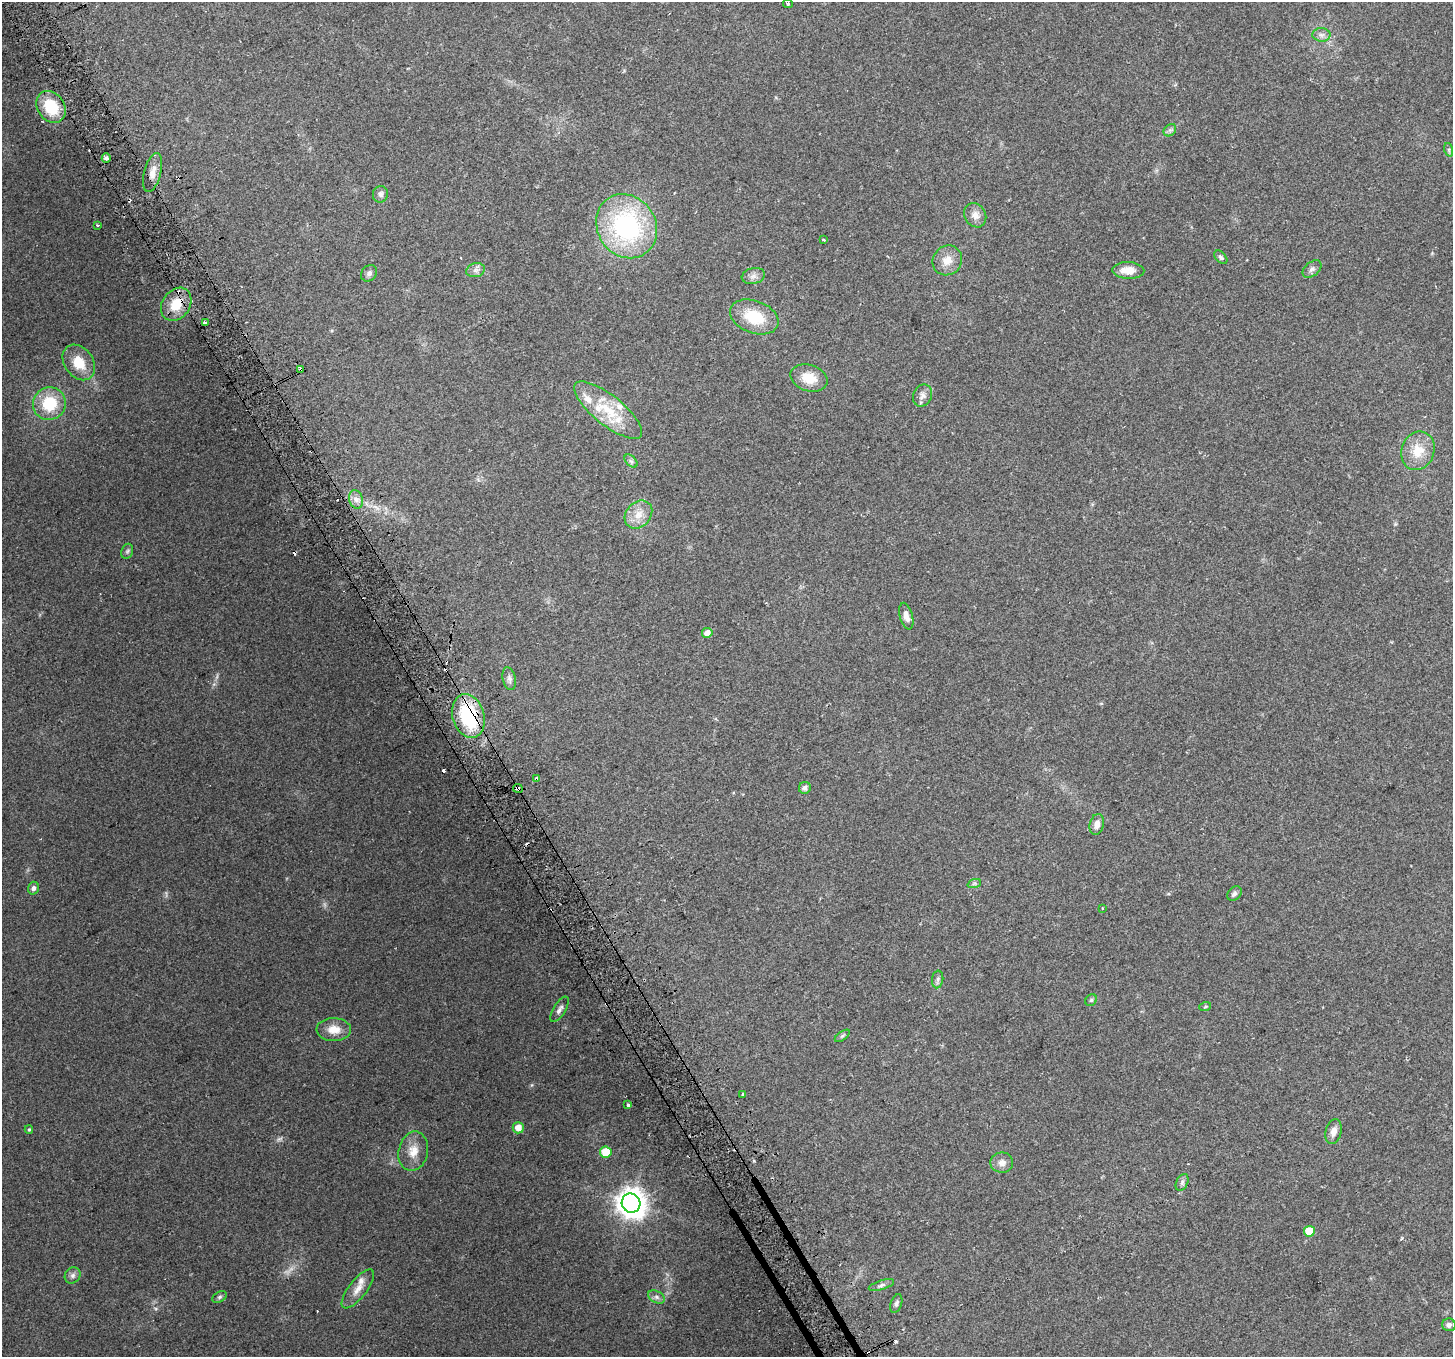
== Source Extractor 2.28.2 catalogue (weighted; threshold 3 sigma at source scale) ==
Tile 11 of 4 x 4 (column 3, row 3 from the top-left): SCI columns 2929-4379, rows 1479-2833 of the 5862 x 5723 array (HDU 1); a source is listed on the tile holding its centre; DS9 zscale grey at full resolution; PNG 1455 x 1359 px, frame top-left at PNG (2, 2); each listed source drawn as its Kron ellipse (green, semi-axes under 4 px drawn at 4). Shown black and unused: <1% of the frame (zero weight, under 2 of 3 exposures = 2% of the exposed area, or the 3 px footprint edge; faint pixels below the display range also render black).
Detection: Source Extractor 2.28.2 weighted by HDU 2 'WHT'; one run over the whole footprint, this tile lists its part. Background 0.138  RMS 0.013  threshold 0.0574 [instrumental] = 3 sigma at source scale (4.5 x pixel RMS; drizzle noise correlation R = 1.50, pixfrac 1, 0.0396/0.0396 arcsec/px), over >= 5 px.
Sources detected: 91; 2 too faint to see at this stretch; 16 cosmic-ray / hot-pixel residue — neither listed nor drawn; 4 inside a brighter listed object's ellipse — not listed separately; the other 69 listed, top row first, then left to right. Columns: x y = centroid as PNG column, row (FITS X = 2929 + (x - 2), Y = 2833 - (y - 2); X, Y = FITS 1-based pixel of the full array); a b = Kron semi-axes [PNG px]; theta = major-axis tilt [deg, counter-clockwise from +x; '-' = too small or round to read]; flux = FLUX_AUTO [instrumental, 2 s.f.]
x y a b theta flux
788 3 5 2 - 1.6
1321 35 9 6 -1 4.8
51 107 17 13 -55 52
1170 130 7 5 43 3.1
1449 150 7 4 -72 2.3
106 158 4 4 - 4.2
153 173 20 8 75 13
380 194 8 7 - 4.5
975 215 13 10 -59 9.6
97 225 3 3 - 3.3
627 226 33 29 -57 190
824 240 3 2 - 1.1
1221 257 8 5 -47 2.7
947 260 15 14 - 16
1312 269 11 7 40 4.4
476 270 9 7 15 5.3
1128 270 16 8 -2 16
369 273 9 7 49 4.1
753 276 12 8 14 6.4
176 304 18 13 54 30
754 317 25 16 -21 45
205 322 3 3 - 24
79 362 19 14 -53 29
301 369 4 3 - 5.5
809 378 19 13 -16 24
923 395 11 9 66 7.1
49 404 17 16 - 49
608 410 42 15 -39 50
1418 451 20 16 69 27
631 461 8 4 -44 3.1
356 499 9 7 -74 7.2
638 515 15 12 47 17
127 551 8 5 68 2.6
906 616 13 6 -75 8.1
707 633 5 5 - 9.7
509 679 11 6 -78 4.8
468 716 22 16 -73 93
536 779 4 3 - 8.8
518 788 5 3 - 12
805 788 6 5 - 4.6
1097 824 10 7 76 8.5
974 884 7 4 19 2.4
33 888 6 5 - 3.6
1235 894 8 6 44 3.3
1102 908 2 2 - 1.1
938 979 9 5 84 3.4
1091 1000 6 5 - 2.1
1205 1007 6 3 20 1.6
559 1009 14 6 58 5.2
334 1030 17 11 -2 17
842 1036 8 4 36 2.4
743 1094 4 3 - 5
628 1105 3 3 - 6.1
518 1128 6 5 - 11
29 1130 4 4 - 1.4
1334 1131 13 7 75 9.3
413 1151 20 14 78 19
606 1152 6 5 - 35
1002 1163 11 10 - 8.4
1182 1182 9 5 64 3.4
631 1203 9 9 - 1700
1309 1231 5 5 - 26
73 1275 8 7 - 4.6
881 1285 13 4 18 3.8
358 1289 24 9 52 13
220 1297 8 5 28 2.7
656 1297 9 6 -27 4.4
896 1304 10 5 70 3.3
1449 1325 7 6 - 4.6
Overlapping masked pixels (flux is a lower limit): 5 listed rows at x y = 176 304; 301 369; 468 716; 536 779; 518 788